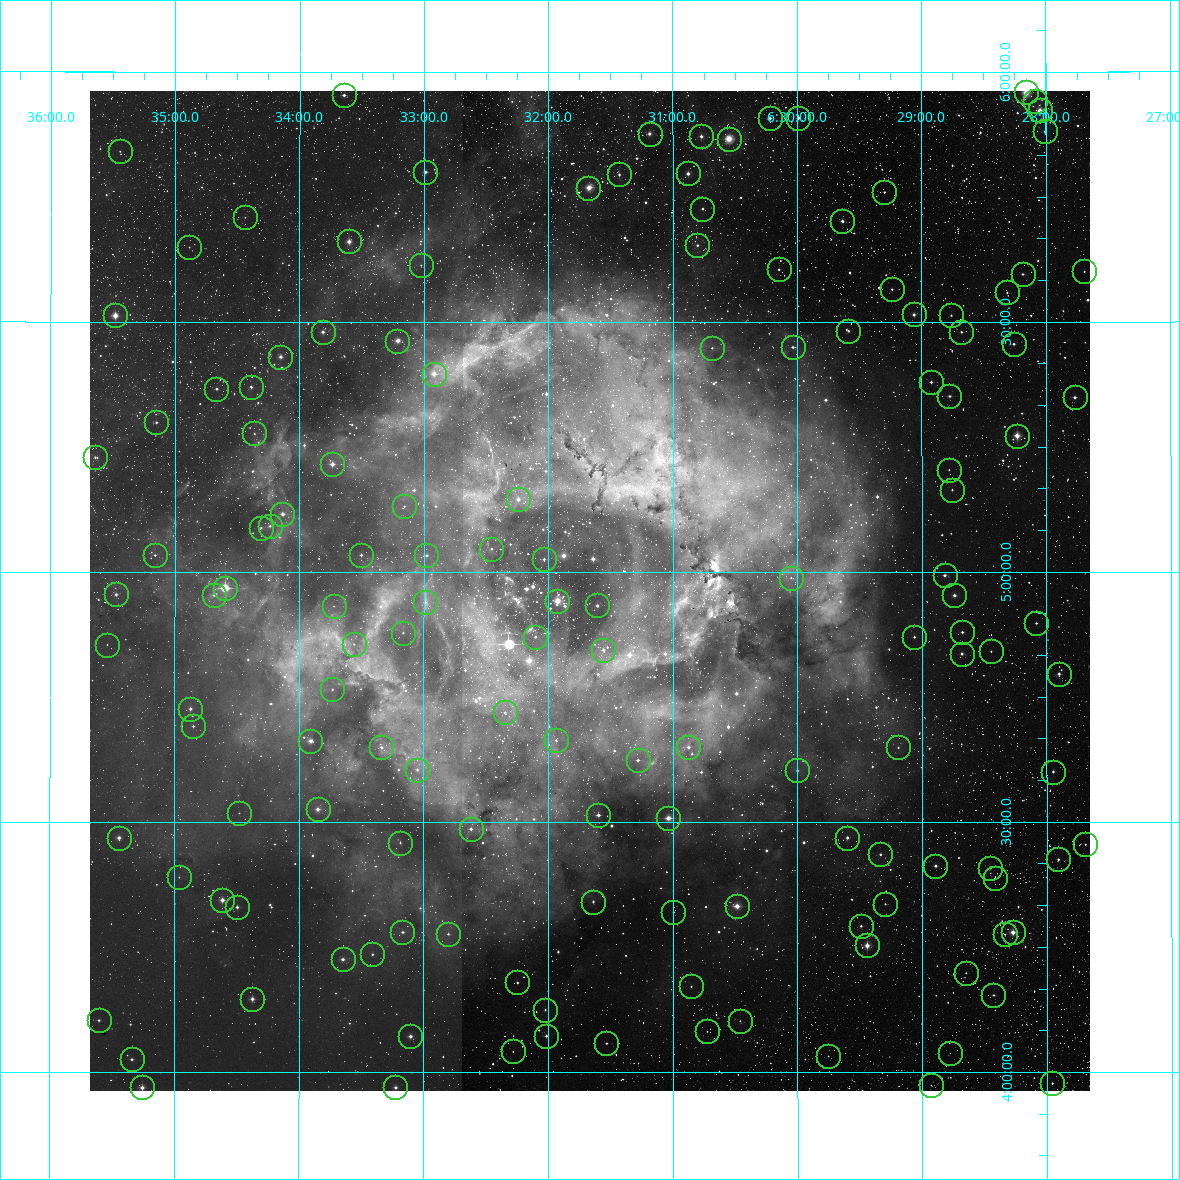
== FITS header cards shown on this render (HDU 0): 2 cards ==
NAXIS1  =                 1000 / Width of image
NAXIS2  =                 1000 / Height of image

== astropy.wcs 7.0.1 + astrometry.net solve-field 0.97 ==
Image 1000 x 1000 px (HDU 0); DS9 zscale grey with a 90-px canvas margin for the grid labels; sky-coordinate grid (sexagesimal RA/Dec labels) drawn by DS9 from the SOLVED WCS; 145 Tycho-2 reference stars matched to detected sources circled (green)
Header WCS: RA---TAN/DEC--TAN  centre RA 06:31:40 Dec +04:58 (97.92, +4.96 deg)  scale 7.2 arcsec/px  FOV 120.0' x 120.0'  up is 0 deg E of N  parity normal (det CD < 0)
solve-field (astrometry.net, Tycho-2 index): VERIFIED the header's WCS against the Tycho-2 star catalogue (verified at 5 index scales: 14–145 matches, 0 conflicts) and refined it, rather than solving blind
Solved WCS: RA---TAN-SIP/DEC--TAN-SIP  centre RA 06:31:40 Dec +04:58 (97.92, +4.96 deg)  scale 7.2 arcsec/px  FOV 120.0' x 120.0'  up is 0 deg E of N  parity normal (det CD < 0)
The solver's refit moves the header's centre by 0.66 arcsec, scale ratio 1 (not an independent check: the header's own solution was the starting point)
Tycho-2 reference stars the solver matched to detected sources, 145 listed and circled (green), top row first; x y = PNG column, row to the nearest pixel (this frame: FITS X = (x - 90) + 1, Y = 1000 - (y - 91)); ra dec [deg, ICRS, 3 dp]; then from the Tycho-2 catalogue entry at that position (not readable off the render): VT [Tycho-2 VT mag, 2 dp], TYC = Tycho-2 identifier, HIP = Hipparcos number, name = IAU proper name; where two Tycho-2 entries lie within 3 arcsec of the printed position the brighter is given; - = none
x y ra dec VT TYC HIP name
1026 92 97.040 +5.959 7.59 145-2401-1 - -
344 95 98.411 +5.954 9.29 158-2366-1 31281 -
1035 101 97.021 +5.941 10.90 145-2234-1 - -
1040 110 97.012 +5.923 7.83 145-2533-1 30781 -
770 118 97.555 +5.908 10.15 158-934-1 - -
798 118 97.497 +5.909 9.55 145-2268-1 - -
1045 131 97.002 +5.881 9.67 145-2359-1 - -
650 134 97.796 +5.877 9.06 158-1480-1 31069 -
701 136 97.692 +5.872 9.05 158-826-1 - -
729 139 97.637 +5.867 6.77 158-2278-1 31019 -
120 151 98.861 +5.841 11.15 158-1764-1 - -
425 172 98.247 +5.800 9.21 158-3064-1 - -
688 173 97.719 +5.797 8.42 158-3116-1 - -
619 174 97.857 +5.795 10.03 158-3110-1 - -
588 188 97.919 +5.769 7.23 158-2674-1 31110 -
884 192 97.324 +5.760 10.87 145-424-1 - -
702 209 97.690 +5.727 10.12 158-2594-1 - -
245 217 98.609 +5.709 11.76 158-3222-1 - -
842 221 97.409 +5.702 9.54 145-355-1 - -
349 241 98.400 +5.661 8.16 158-3034-1 - -
697 245 97.700 +5.654 10.77 158-2238-1 - -
189 247 98.721 +5.650 12.31 158-3046-1 - -
421 265 98.256 +5.614 11.04 154-79-1 - -
779 269 97.537 +5.605 10.91 154-1719-1 - -
1084 271 96.923 +5.600 11.23 141-813-1 - -
1023 274 97.047 +5.596 10.95 141-1109-1 - -
892 289 97.310 +5.565 10.85 141-439-1 - -
1007 292 97.078 +5.559 11.02 141-331-1 - -
914 314 97.265 +5.515 9.38 141-897-1 - -
115 315 98.870 +5.513 8.19 154-1025-1 31466 -
951 315 97.191 +5.513 11.47 141-759-1 - -
848 331 97.397 +5.482 10.33 141-943-1 - -
323 332 98.453 +5.480 8.52 154-2287-1 - -
961 332 97.170 +5.480 10.96 141-143-1 - -
397 341 98.303 +5.463 8.01 154-891-1 31246 -
1014 344 97.065 +5.456 10.36 141-765-1 - -
793 347 97.509 +5.450 10.28 154-715-1 - -
712 348 97.671 +5.448 11.19 154-825-1 - -
280 357 98.538 +5.431 9.30 154-1003-1 - -
434 374 98.230 +5.397 8.16 154-1047-1 - -
931 382 97.231 +5.380 10.61 141-359-1 - -
251 387 98.597 +5.370 10.24 154-1259-1 - -
216 389 98.666 +5.366 9.98 154-145-1 - -
949 396 97.194 +5.352 9.93 141-409-1 - -
1075 397 96.943 +5.349 9.25 141-95-1 - -
156 422 98.787 +5.299 10.19 154-1747-1 - -
254 433 98.590 +5.277 10.69 154-713-1 - -
1017 436 97.058 +5.272 7.59 141-2450-1 30793 -
95 457 98.910 +5.229 10.27 154-1107-1 - -
332 464 98.434 +5.216 9.11 154-435-1 - -
949 470 97.195 +5.204 11.56 141-833-1 - -
952 490 97.189 +5.164 10.75 141-1189-1 - -
518 499 98.060 +5.145 8.67 154-687-1 - -
404 506 98.289 +5.132 10.53 154-2347-1 - -
282 514 98.533 +5.116 8.13 154-867-1 - -
270 526 98.559 +5.092 10.01 154-1199-1 - -
261 528 98.577 +5.089 10.39 154-1553-1 - -
491 549 98.114 +5.047 10.30 154-1933-1 - -
155 555 98.790 +5.034 10.03 154-1307-1 - -
361 555 98.375 +5.034 9.85 154-1551-1 - -
426 555 98.244 +5.034 9.30 154-2077-1 - -
544 559 98.008 +5.026 10.26 154-877-1 - -
945 575 97.204 +4.994 9.94 141-456-1 - -
791 578 97.513 +4.989 11.51 154-2373-1 - -
225 588 98.648 +4.968 7.03 154-1509-1 31363 -
116 594 98.868 +4.955 9.62 154-1693-1 - -
214 595 98.671 +4.954 10.25 154-1315-1 - -
954 595 97.184 +4.953 9.57 141-6-1 - -
557 601 97.981 +4.943 6.79 154-1683-1 31130 -
425 602 98.247 +4.940 9.63 154-2436-1 - -
597 605 97.901 +4.933 8.76 154-2341-1 - -
334 606 98.430 +4.932 11.47 154-1871-1 - -
1036 623 97.020 +4.898 10.76 141-178-1 - -
962 632 97.169 +4.880 10.51 141-1462-1 - -
403 633 98.292 +4.879 10.46 154-2205-1 - -
535 637 98.026 +4.871 9.73 154-2337-1 - -
914 637 97.265 +4.870 11.17 141-730-1 - -
354 644 98.390 +4.856 10.97 154-2388-1 - -
107 645 98.885 +4.854 11.18 154-2516-1 - -
603 650 97.889 +4.844 9.29 154-2492-1 - -
991 651 97.111 +4.841 11.14 141-2232-1 - -
962 654 97.170 +4.837 10.29 141-320-1 - -
1059 674 96.975 +4.796 9.19 141-1128-1 - -
332 689 98.433 +4.765 10.41 154-358-1 - -
190 709 98.718 +4.726 9.94 154-140-1 - -
505 712 98.087 +4.719 10.21 154-820-1 - -
193 726 98.712 +4.691 10.14 154-668-1 - -
556 740 97.984 +4.664 10.46 154-1550-1 - -
310 741 98.477 +4.662 7.77 154-406-1 31305 -
381 747 98.335 +4.649 9.19 154-1116-1 - -
688 747 97.718 +4.650 9.40 154-384-1 - -
898 747 97.298 +4.649 10.80 141-2064-1 - -
638 760 97.820 +4.624 8.88 154-36-1 - -
417 770 98.263 +4.605 10.20 154-348-1 - -
797 770 97.500 +4.603 10.14 154-386-1 - -
1053 772 96.987 +4.600 10.05 141-2304-1 - -
318 809 98.462 +4.525 8.35 154-1414-1 31303 -
239 813 98.620 +4.518 11.58 154-496-1 - -
598 815 97.899 +4.514 8.61 154-1066-1 - -
668 818 97.759 +4.508 7.96 154-1234-1 - -
471 829 98.155 +4.486 9.94 154-1218-1 - -
119 838 98.861 +4.468 9.24 154-1082-1 - -
847 838 97.400 +4.469 9.35 141-412-1 - -
400 843 98.297 +4.459 10.78 154-202-1 - -
1085 844 96.923 +4.455 11.34 141-1347-1 - -
880 854 97.334 +4.435 10.52 141-948-1 - -
1058 859 96.977 +4.425 10.51 141-454-1 - -
935 866 97.223 +4.413 9.55 141-2333-1 - -
990 868 97.114 +4.409 9.30 141-2255-1 - -
179 877 98.740 +4.390 11.64 154-2332-1 - -
995 878 97.104 +4.388 10.59 141-2387-1 - -
222 900 98.653 +4.344 8.93 154-2298-1 - -
593 902 97.910 +4.341 10.35 154-1632-1 - -
885 904 97.324 +4.336 11.23 141-2379-1 - -
737 906 97.622 +4.332 7.35 154-2122-1 31015 -
237 907 98.624 +4.330 9.92 154-2070-1 - -
673 912 97.749 +4.320 10.63 154-838-1 - -
861 926 97.373 +4.292 10.23 141-2358-1 - -
402 932 98.292 +4.280 9.43 154-1986-1 - -
1013 932 97.068 +4.279 8.57 141-1310-1 - -
448 934 98.200 +4.276 10.68 154-1206-1 - -
1005 934 97.084 +4.275 10.51 141-1218-1 - -
867 945 97.360 +4.253 7.55 141-1423-1 30926 -
372 954 98.353 +4.236 10.99 154-1006-1 - -
343 959 98.412 +4.226 9.14 154-1098-1 - -
966 973 97.162 +4.198 11.22 141-510-1 - -
517 982 98.062 +4.179 10.19 154-2106-1 - -
691 986 97.713 +4.171 11.09 154-1934-1 - -
993 995 97.107 +4.154 10.78 141-1514-1 - -
252 999 98.593 +4.146 9.00 154-1180-1 - -
545 1010 98.006 +4.125 11.22 154-1462-1 - -
99 1020 98.901 +4.103 10.42 154-342-1 - -
740 1021 97.615 +4.103 12.50 154-238-1 - -
707 1031 97.681 +4.082 11.87 154-814-1 - -
410 1036 98.276 +4.072 9.18 154-1908-1 - -
546 1036 98.004 +4.073 10.50 154-742-1 - -
606 1043 97.883 +4.058 11.26 154-1486-1 - -
513 1051 98.070 +4.041 11.59 154-1994-1 - -
950 1053 97.194 +4.037 12.71 141-2100-1 - -
828 1056 97.438 +4.032 11.68 141-1800-1 - -
132 1059 98.835 +4.025 10.38 154-1684-1 - -
1052 1083 96.989 +3.978 10.87 141-1776-1 - -
931 1085 97.233 +3.974 13.07 141-1982-1 - -
142 1087 98.814 +3.969 7.97 154-420-1 31443 -
395 1087 98.306 +3.970 9.30 154-2308-1 - -